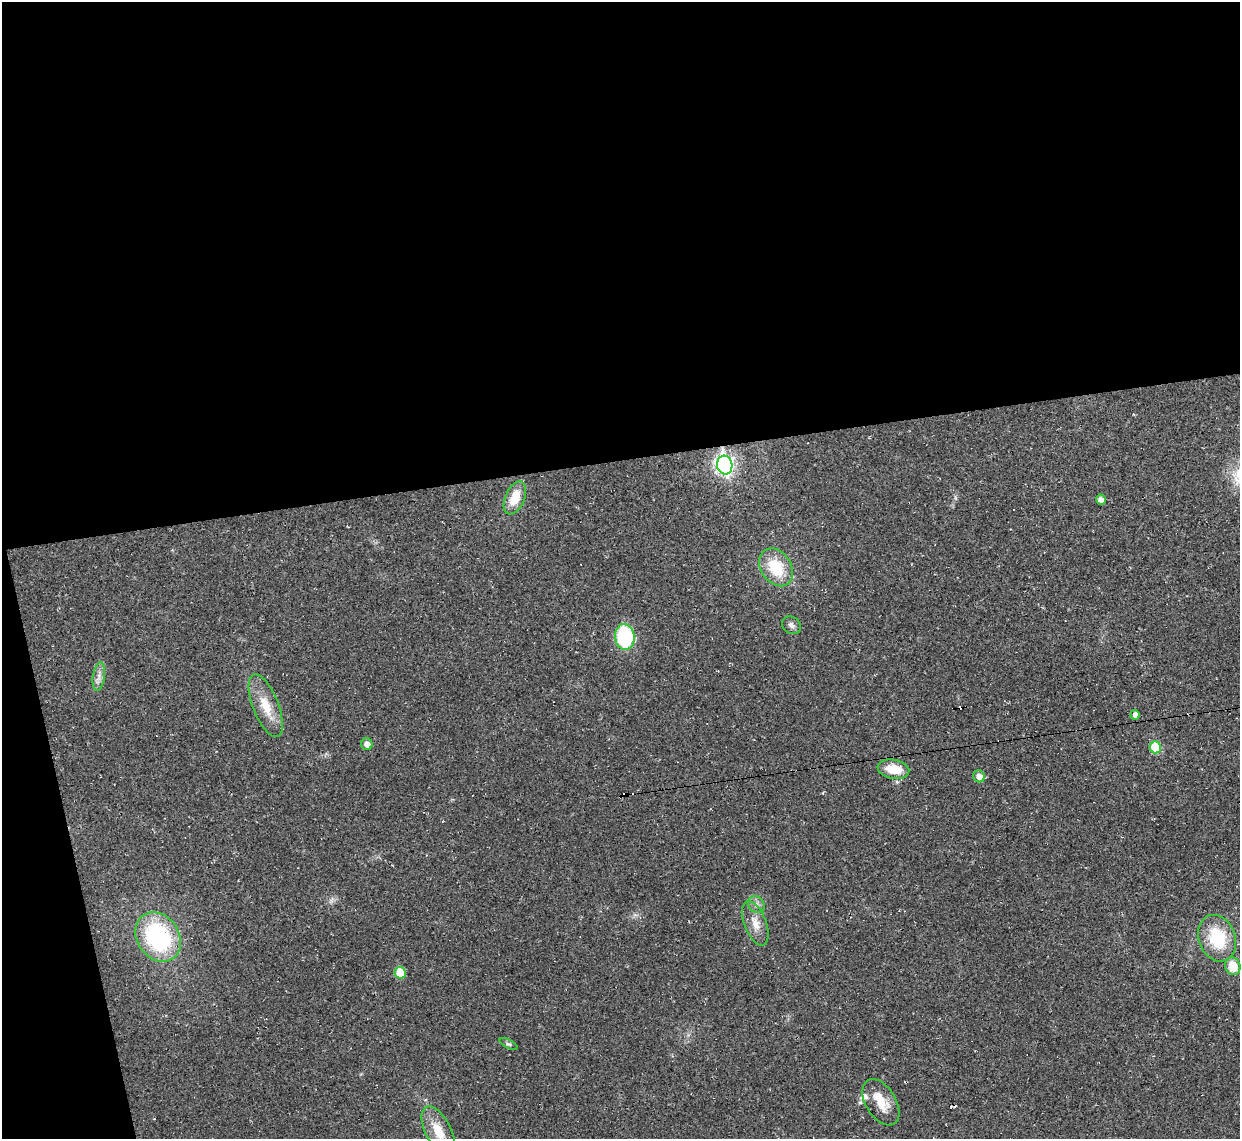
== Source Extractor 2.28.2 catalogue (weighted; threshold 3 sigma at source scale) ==
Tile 1 of 4 x 4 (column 1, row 1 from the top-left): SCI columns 1-1238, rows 3547-4683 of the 4953 x 4933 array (HDU 1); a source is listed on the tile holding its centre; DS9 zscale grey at full resolution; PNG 1242 x 1141 px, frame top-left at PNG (2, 2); each listed source drawn as its Kron ellipse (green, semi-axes under 4 px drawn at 4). Shown black and unused: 43% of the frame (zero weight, under 2 of 3 exposures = <1% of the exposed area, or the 3 px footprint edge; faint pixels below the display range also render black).
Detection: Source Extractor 2.28.2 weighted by HDU 2 'WHT'; one run over the whole footprint, this tile lists its part. Background 0.0341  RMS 0.0064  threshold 0.0287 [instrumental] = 3 sigma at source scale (4.5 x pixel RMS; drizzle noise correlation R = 1.50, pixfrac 1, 0.05/0.05 arcsec/px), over >= 5 px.
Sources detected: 35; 1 inside a brighter object's white glare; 11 cosmic-ray / hot-pixel residue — neither listed nor drawn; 1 inside a brighter listed object's ellipse — not listed separately; the other 22 listed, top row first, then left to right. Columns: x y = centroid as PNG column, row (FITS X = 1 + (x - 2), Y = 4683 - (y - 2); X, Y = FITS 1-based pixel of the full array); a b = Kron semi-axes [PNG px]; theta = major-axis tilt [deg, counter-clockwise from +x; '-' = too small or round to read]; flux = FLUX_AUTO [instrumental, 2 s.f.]
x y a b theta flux
725 465 9 7 -77 240
515 498 17 9 67 15
1101 500 5 5 - 4.2
776 567 20 15 -56 25
791 625 10 8 -37 2.8
625 637 13 9 -85 60
99 676 14 6 81 3.7
266 706 33 12 -68 15
1135 715 5 4 - 3.3
367 744 6 5 - 4.2
1155 747 6 5 - 25
893 769 16 9 -10 14
979 776 6 6 - 4.5
756 904 9 7 -49 2.9
755 923 23 11 -69 8.7
158 937 26 21 -56 78
1217 938 24 18 -69 32
1233 966 9 7 -76 13
400 973 6 5 - 16
508 1044 9 4 -26 1.2
881 1102 25 15 -58 12
438 1131 27 13 -63 15
Overlapping masked pixels (flux is a lower limit): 1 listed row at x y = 725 465